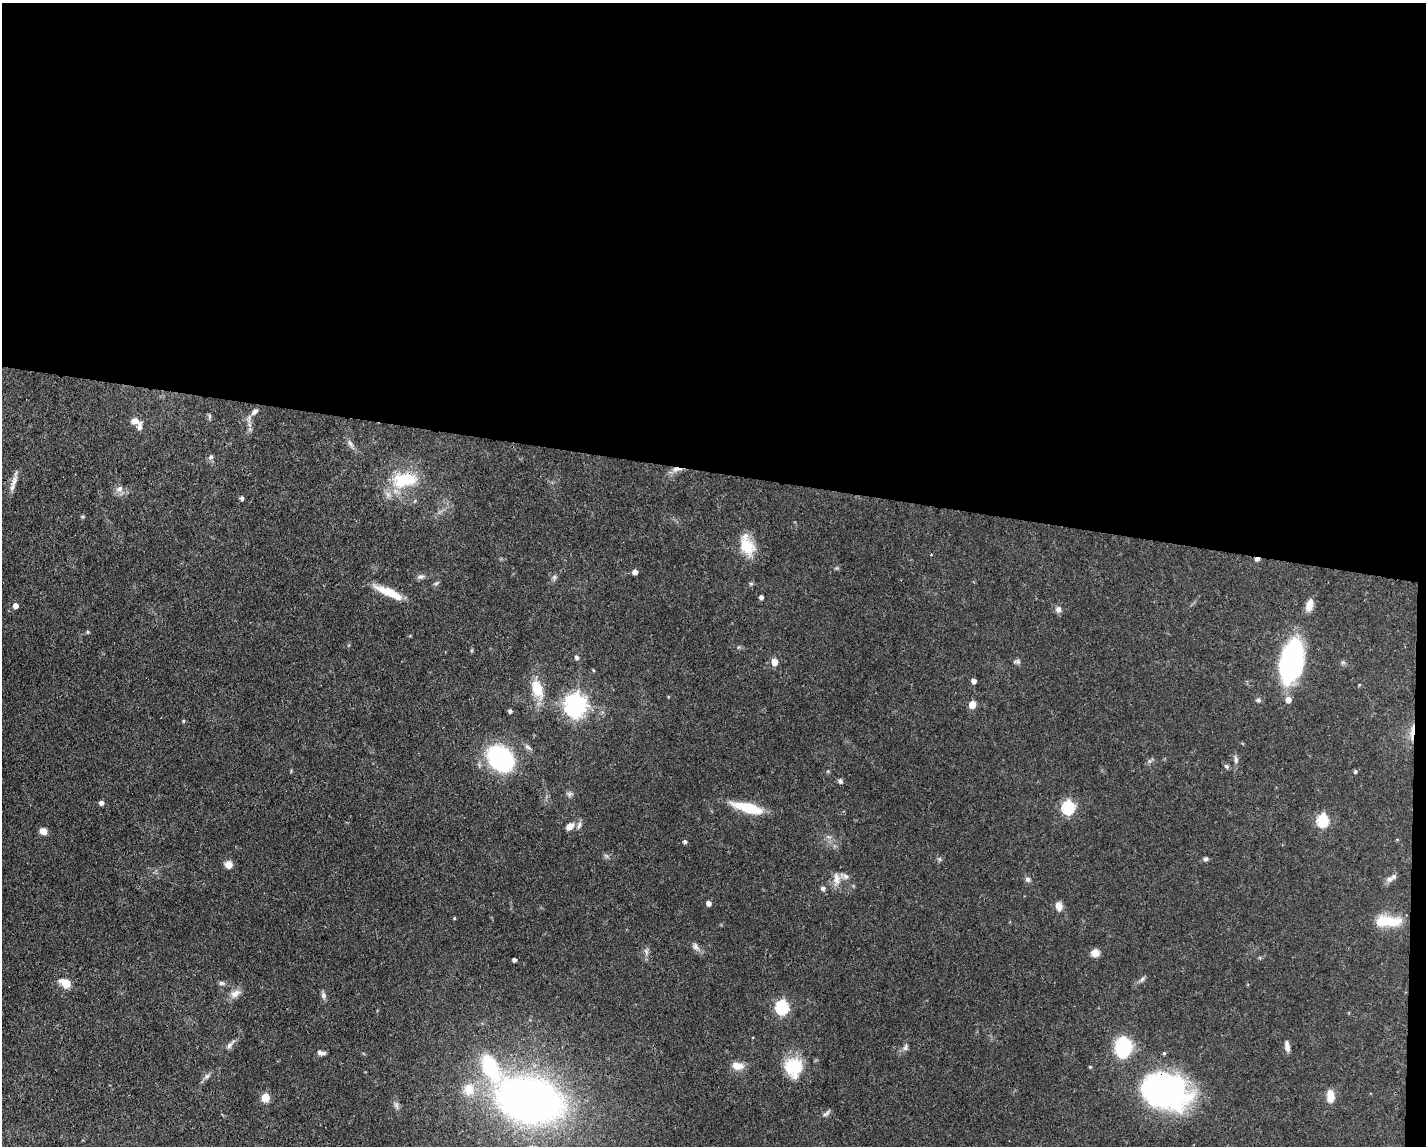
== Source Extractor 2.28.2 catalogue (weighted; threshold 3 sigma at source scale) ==
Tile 3 of 3 x 4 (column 3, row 1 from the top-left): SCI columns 2956-4379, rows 3432-4575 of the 4598 x 4575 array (HDU 1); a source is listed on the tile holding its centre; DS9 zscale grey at full resolution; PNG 1428 x 1148 px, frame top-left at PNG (2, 3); no overlay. Shown black and unused: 42% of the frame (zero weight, under 3 of 4 exposures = <1% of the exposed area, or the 3 px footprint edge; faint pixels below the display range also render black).
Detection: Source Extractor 2.28.2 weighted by HDU 2 'WHT'; one run over the whole footprint, this tile lists its part. Background 0.0632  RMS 0.0038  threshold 0.0171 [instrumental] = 3 sigma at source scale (4.5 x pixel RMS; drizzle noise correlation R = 1.50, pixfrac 1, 0.05/0.05 arcsec/px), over >= 5 px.
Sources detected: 99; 1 inside a brighter object's white glare — not listed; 3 inside a brighter listed object's ellipse — not listed separately; the other 95 listed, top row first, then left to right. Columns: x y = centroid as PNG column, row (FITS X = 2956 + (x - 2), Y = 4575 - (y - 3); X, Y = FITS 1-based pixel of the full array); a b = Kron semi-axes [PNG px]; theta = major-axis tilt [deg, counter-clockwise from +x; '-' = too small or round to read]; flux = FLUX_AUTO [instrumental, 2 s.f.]
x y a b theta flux
254 412 12 6 44 1.9
209 416 8 4 82 0.68
135 421 11 7 -6 2.4
350 444 12 5 -57 1.5
211 457 7 6 - 0.98
676 469 15 6 6 2.4
404 480 32 18 7 18
14 481 25 6 77 2.9
119 489 11 9 40 2.1
242 498 5 4 - 0.98
83 516 7 3 -8 0.45
747 546 27 15 -70 9.7
931 555 3 2 - 0.36
1257 559 6 5 - 1.1
635 572 5 4 - 2
421 577 10 7 11 1.2
554 577 8 6 88 0.95
436 583 7 4 36 0.61
751 584 5 5 - 0.58
389 592 34 8 -24 8.5
761 597 4 4 - 1.1
15 605 5 5 - 2.1
1309 605 16 8 74 3.1
1058 609 8 8 - 1.5
88 632 6 4 90 0.43
576 657 5 5 - 1
1292 661 36 19 78 77
774 662 6 5 - 4.9
1017 662 9 6 4 0.87
593 670 4 3 - 0.34
974 681 4 4 - 2
537 689 20 11 -69 10
1258 700 7 5 0 0.77
1288 700 6 6 - 2.8
972 704 5 5 - 7
576 705 8 7 - 280
510 711 4 4 - 0.94
183 721 4 4 - 0.46
1412 732 23 5 83 3.2
528 747 12 5 -39 1.2
501 758 19 14 -43 70
1236 759 11 6 -87 1.3
1149 761 7 4 -90 0.72
1226 766 6 5 - 0.77
1355 771 4 4 - 0.57
840 781 6 5 - 0.91
569 794 8 7 - 1.1
101 803 5 4 - 1.5
1068 807 7 6 - 48
748 808 36 10 -15 13
1323 820 7 6 - 39
579 825 11 5 73 1.2
570 826 9 7 35 3
43 831 8 7 - 2.4
685 842 4 4 - 0.81
606 856 8 5 -44 0.76
939 859 6 4 -72 0.58
1206 859 6 6 - 0.8
228 864 8 7 - 3.3
836 878 17 9 -85 3.4
1027 879 8 6 -45 1.1
1389 879 11 7 32 2
823 888 6 6 - 0.87
709 903 5 5 - 1.9
1059 906 11 8 -76 2.5
454 918 4 4 - 0.37
1388 921 30 12 -2 12
696 947 12 7 -60 1.6
646 952 9 5 -71 1.1
1095 953 8 8 - 3
514 960 4 4 - 1.1
1142 979 9 5 47 0.97
65 983 11 8 -31 6.1
221 983 8 6 -2 0.91
235 993 15 10 27 3
323 995 9 7 -65 1.2
782 1007 7 6 - 54
230 1044 18 5 46 1.6
1287 1046 12 5 -80 2.2
905 1047 10 6 69 1.2
1123 1047 22 18 81 20
321 1053 11 5 -8 1.3
1164 1053 4 4 - 0.5
738 1066 15 9 -5 3.8
793 1066 24 20 18 13
1090 1067 4 4 - 0.39
491 1068 35 18 -63 26
207 1076 6 6 - 0.95
469 1089 17 15 85 7.1
1165 1090 44 33 -20 110
1330 1097 12 7 -87 5
265 1098 5 5 - 12
529 1100 47 30 -14 270
396 1105 8 6 -46 1.1
826 1113 13 4 38 1
Overlapping masked pixels (flux is a lower limit): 5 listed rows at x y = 676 469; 404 480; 1257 559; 1412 732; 1165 1090
Isophote crosses this tile's border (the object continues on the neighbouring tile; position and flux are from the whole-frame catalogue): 1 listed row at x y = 1165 1090